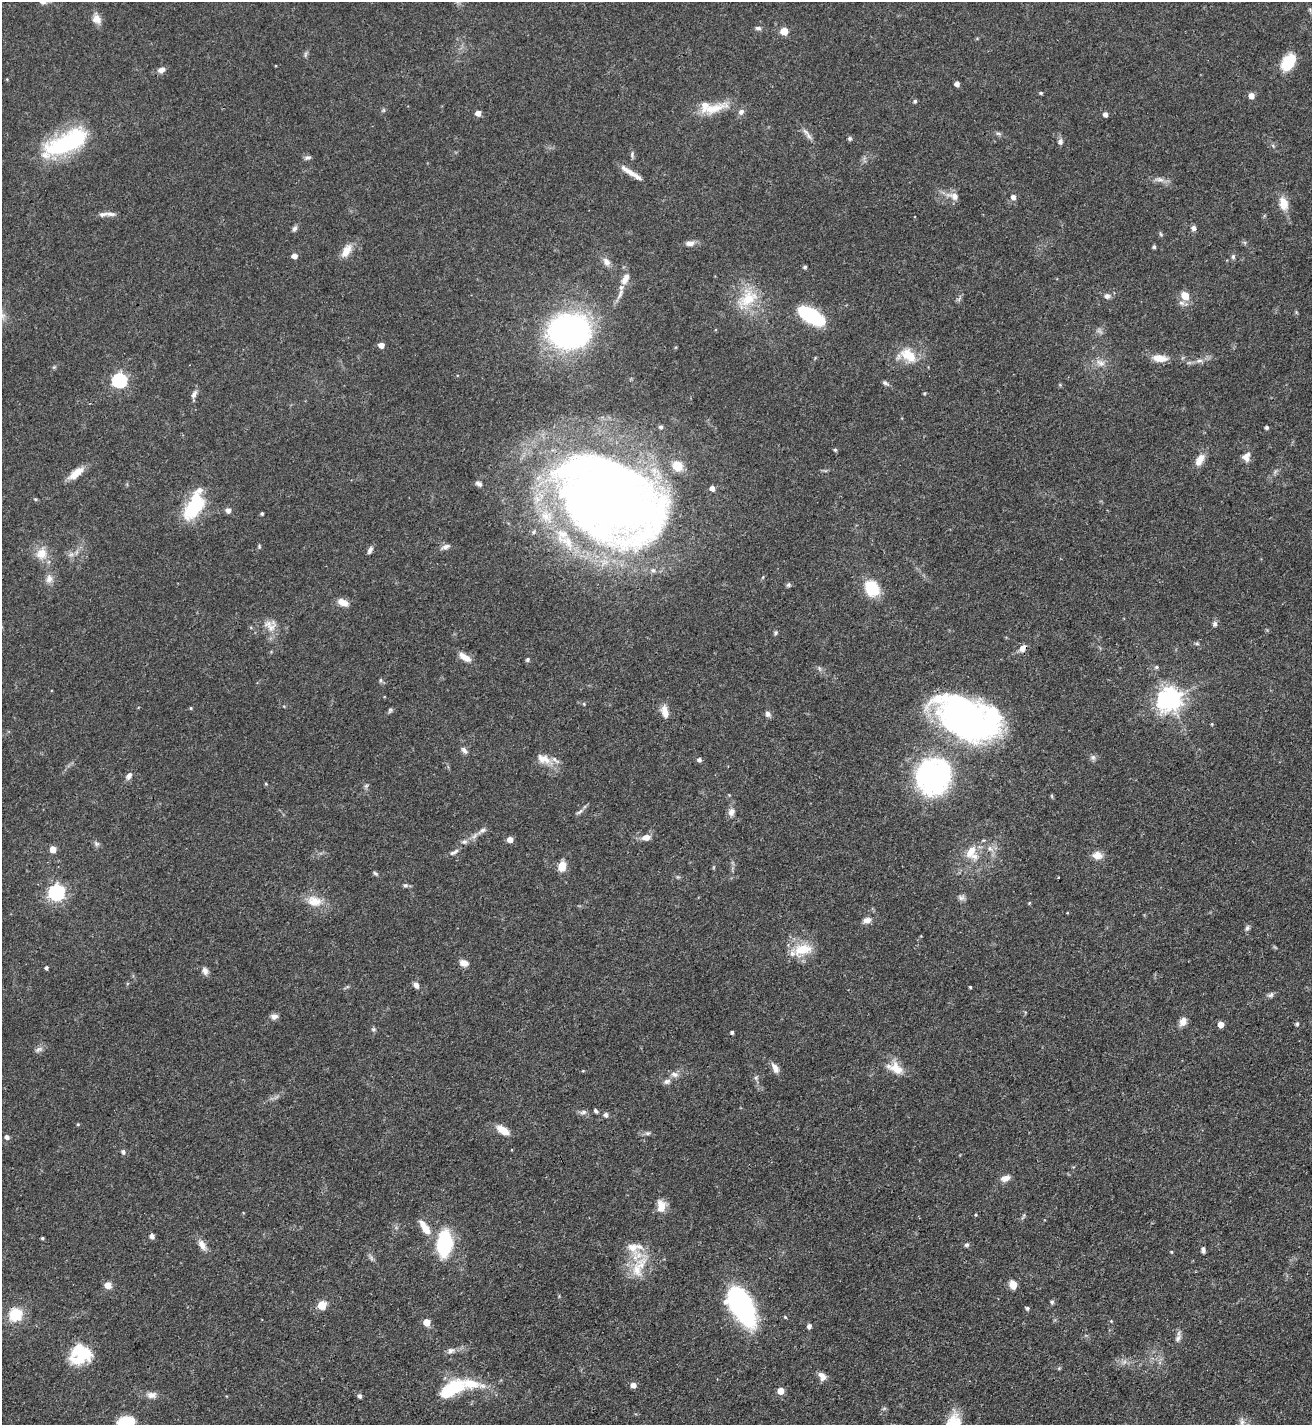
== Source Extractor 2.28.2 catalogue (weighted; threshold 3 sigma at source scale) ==
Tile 6 of 4 x 4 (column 2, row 2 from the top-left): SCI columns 1467-2776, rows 2849-4271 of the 5686 x 5696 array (HDU 1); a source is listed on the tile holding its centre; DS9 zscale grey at full resolution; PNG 1314 x 1427 px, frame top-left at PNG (2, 2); no overlay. Shown black and unused: <1% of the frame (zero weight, under 3 of 4 exposures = <1% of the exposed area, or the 3 px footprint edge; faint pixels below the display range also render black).
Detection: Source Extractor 2.28.2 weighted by HDU 2 'WHT'; one run over the whole footprint, this tile lists its part. Background 0.0597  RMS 0.0039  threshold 0.0174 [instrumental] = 3 sigma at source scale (4.5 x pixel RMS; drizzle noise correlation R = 1.50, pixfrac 1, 0.05/0.05 arcsec/px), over >= 5 px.
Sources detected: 192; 1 too faint to see at this stretch — not listed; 8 inside a brighter listed object's ellipse — not listed separately; the other 183 listed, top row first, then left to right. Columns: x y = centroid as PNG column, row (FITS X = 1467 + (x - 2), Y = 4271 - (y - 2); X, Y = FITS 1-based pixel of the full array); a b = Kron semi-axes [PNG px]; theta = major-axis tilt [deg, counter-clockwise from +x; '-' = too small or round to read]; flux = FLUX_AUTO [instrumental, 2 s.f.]
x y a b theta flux
97 19 13 10 -59 3.1
758 28 8 5 -1 0.95
784 31 5 5 - 9
305 54 9 4 81 0.79
1288 62 18 12 58 12
161 70 9 6 17 2.1
957 84 4 4 - 2.2
1041 93 4 4 - 0.58
1251 96 5 5 - 3.3
915 101 4 4 - 0.67
713 109 42 11 17 9.2
741 112 9 7 43 1.5
478 113 5 5 - 3
1105 114 5 4 - 1.7
998 134 8 4 -9 0.8
809 136 11 6 -49 1.7
850 138 5 5 - 0.79
1060 142 7 6 - 1.3
66 143 53 20 26 43
1273 146 6 4 -21 0.52
632 154 11 4 85 0.83
308 158 9 5 9 0.94
631 173 26 5 -33 4
1159 179 13 6 -10 2
954 196 17 10 -15 3.3
1013 197 5 5 - 1.8
1283 203 18 11 -75 4.9
110 214 15 5 -5 1.8
1193 228 6 6 - 1.4
294 229 8 6 46 1.1
690 243 11 7 10 2.2
1154 247 4 4 - 0.82
346 251 19 9 60 4.5
294 256 5 5 - 2.9
1233 256 7 5 89 0.84
606 262 12 8 -56 2.4
805 267 4 4 - 0.83
625 280 10 9 - 3.1
620 294 19 6 66 2.6
1107 296 9 8 - 1.6
1185 296 8 6 -55 6.3
748 299 31 19 31 13
810 315 26 12 -30 30
569 331 38 30 -5 120
381 345 5 5 - 3
908 355 25 15 -37 9
1160 358 18 9 -7 4.6
1199 361 11 4 5 1.5
1100 363 14 9 -19 2.9
119 380 6 6 - 72
885 383 10 5 -32 1
194 394 12 6 62 1.6
661 427 5 5 - 0.89
1267 427 4 4 - 0.91
835 450 4 4 - 0.64
1246 457 13 10 66 2.7
1200 460 18 9 58 4
76 473 20 8 39 5.3
479 484 8 6 -25 1.2
712 488 4 4 - 2.1
35 499 6 3 -18 0.45
610 500 109 72 -31 450
194 506 29 13 66 29
228 510 7 7 - 1.6
262 513 3 3 - 0.58
259 546 5 4 - 0.5
446 547 12 6 23 1.6
370 550 9 5 66 1.3
41 554 16 15 - 5.7
49 579 11 9 78 2.5
788 585 6 5 - 0.73
872 588 18 14 -55 12
343 603 14 8 -25 3.3
1215 624 7 6 - 1.1
271 628 19 11 46 4.4
776 633 5 5 - 0.65
1197 643 5 5 - 0.6
1022 648 11 8 40 2.5
465 657 18 8 -33 3.5
527 659 5 4 - 0.78
1156 667 5 5 - 0.73
819 668 6 4 -71 0.63
380 680 6 4 70 0.63
1169 699 8 8 - 360
584 704 5 3 - 0.37
191 708 4 4 - 0.43
390 710 7 5 74 0.67
665 711 16 8 -75 3.7
768 714 8 6 -56 1.4
966 718 61 36 -26 160
464 750 10 6 -53 1.3
1093 757 8 6 -89 1
543 759 21 12 -20 5.1
699 760 5 5 - 1.1
129 776 9 6 60 1.8
933 776 34 33 - 88
266 784 4 4 - 0.43
366 786 6 4 45 0.7
1052 796 6 3 -71 0.44
579 812 11 4 36 1
731 812 11 8 67 2.1
482 830 14 6 28 1.9
646 837 10 7 9 2.9
510 840 5 4 - 3.5
464 842 8 6 0 1.2
96 844 8 6 -35 1.1
990 848 8 6 -38 1.5
53 849 5 5 - 5.3
971 851 17 9 61 5.4
454 852 14 5 27 1.4
1097 855 12 10 -7 3.4
562 866 12 8 70 4.5
375 873 7 5 -32 0.67
678 877 6 4 -42 0.56
405 885 7 5 19 0.74
56 892 7 7 - 110
961 898 10 7 2 1.3
314 901 22 15 -9 6.6
1029 903 4 3 - 0.38
867 920 8 6 17 2.6
1247 928 9 5 65 0.97
803 949 25 14 12 10
464 963 9 7 -18 2.8
46 968 4 3 - 0.92
205 971 10 7 -70 1.8
416 985 8 6 -60 1.7
970 987 3 3 - 0.46
1271 995 8 6 43 1.1
274 1016 10 7 12 1.6
1183 1022 10 8 63 3
1297 1024 5 4 - 0.67
1221 1025 5 4 - 3.9
373 1029 6 4 -18 0.6
732 1032 4 3 - 0.85
39 1049 12 6 25 1.4
775 1068 13 7 -62 2.6
895 1068 24 14 -25 6.3
583 1071 5 3 - 0.37
674 1074 12 7 -16 1.9
667 1081 9 7 29 1.4
595 1111 6 4 -45 0.76
583 1112 9 6 10 1.2
606 1115 5 5 - 1.3
78 1124 4 4 - 0.41
503 1130 14 7 -35 5.8
648 1133 8 5 25 0.9
7 1137 5 5 - 1.5
123 1152 6 5 - 0.96
1005 1178 12 7 19 2.5
661 1206 16 11 -86 4.2
976 1215 4 3 - 0.43
1023 1216 10 3 61 0.64
425 1228 22 8 -56 5.4
152 1236 5 5 - 1.5
42 1238 3 3 - 0.53
444 1244 18 10 85 42
202 1245 15 8 -60 2.9
967 1245 7 6 - 0.84
1203 1250 6 5 - 1.2
1171 1252 4 3 - 0.4
637 1270 29 15 -86 11
1013 1284 8 6 -70 4.8
108 1285 8 7 - 2.7
1052 1302 6 5 - 0.75
322 1305 5 5 - 14
742 1307 38 18 -61 74
1027 1308 5 4 - 0.76
16 1314 16 15 - 11
785 1317 4 3 - 0.41
1111 1321 4 4 - 0.35
426 1322 5 5 - 7
809 1326 5 4 - 1.4
1178 1338 12 6 57 1.5
450 1351 10 7 41 1.6
81 1355 24 19 23 18
822 1376 12 8 -52 2.5
633 1385 5 5 - 2.6
451 1389 33 16 29 18
780 1391 5 5 - 6.3
152 1395 12 8 3 2.4
360 1396 5 4 - 1.2
1242 1422 11 6 -90 2
126 1424 17 13 31 18
Overlapping masked pixels (flux is a lower limit): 2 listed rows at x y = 610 500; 1022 648
Isophote crosses this tile's border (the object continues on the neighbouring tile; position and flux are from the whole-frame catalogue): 2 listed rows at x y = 1242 1422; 126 1424